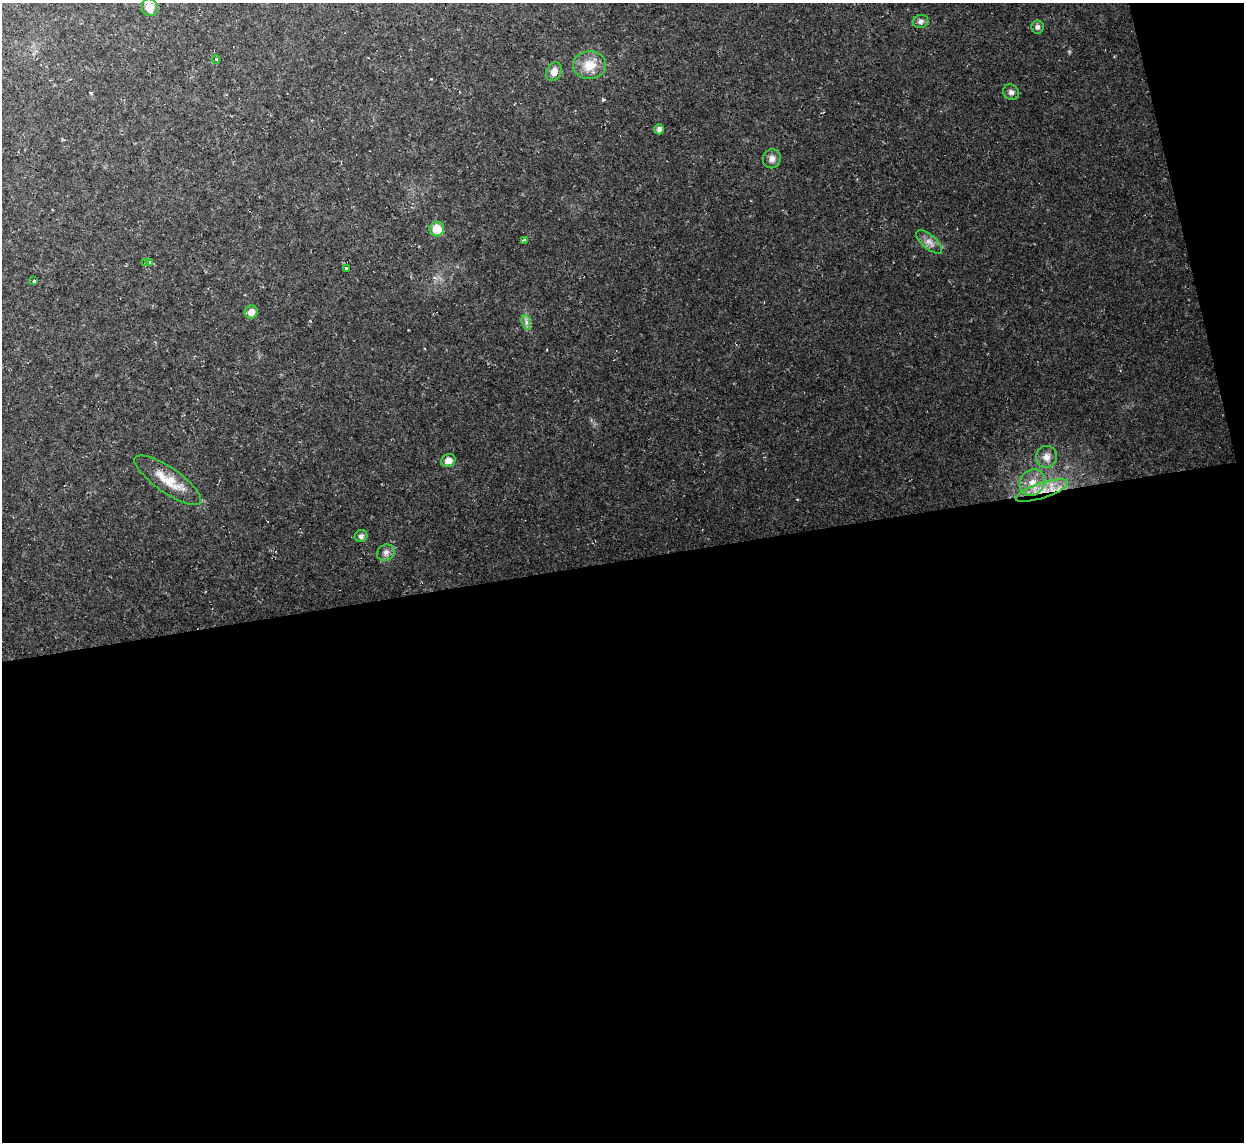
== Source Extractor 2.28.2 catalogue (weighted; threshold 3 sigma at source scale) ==
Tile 16 of 4 x 4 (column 4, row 4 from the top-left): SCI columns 3729-4970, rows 137-1276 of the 4970 x 4948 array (HDU 1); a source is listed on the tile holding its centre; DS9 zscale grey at full resolution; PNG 1246 x 1144 px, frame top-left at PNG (2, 3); each listed source drawn as its Kron ellipse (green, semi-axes under 4 px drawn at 4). Shown black and unused: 53% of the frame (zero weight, under 2 of 3 exposures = <1% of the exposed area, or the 3 px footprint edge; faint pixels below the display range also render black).
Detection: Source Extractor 2.28.2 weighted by HDU 2 'WHT'; one run over the whole footprint, this tile lists its part. Background 0.035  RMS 0.0072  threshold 0.0324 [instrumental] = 3 sigma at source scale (4.5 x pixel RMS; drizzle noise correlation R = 1.50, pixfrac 1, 0.05/0.05 arcsec/px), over >= 5 px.
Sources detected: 25; all 25 listed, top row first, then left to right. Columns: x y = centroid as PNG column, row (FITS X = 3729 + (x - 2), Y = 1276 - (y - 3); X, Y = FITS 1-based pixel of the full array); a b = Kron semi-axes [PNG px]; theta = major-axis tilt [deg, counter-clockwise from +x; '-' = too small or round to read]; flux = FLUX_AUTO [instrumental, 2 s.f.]
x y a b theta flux
149 7 9 8 - 9.2
920 21 8 6 15 2.4
1037 27 6 6 - 2.3
216 59 4 3 - 0.67
590 65 16 14 3 13
554 72 9 7 64 5.5
1011 92 8 7 - 2.5
659 129 5 5 - 2.8
772 159 9 9 - 3.8
437 229 7 7 - 13
524 240 4 3 - 4
929 242 16 7 -41 4.6
149 262 3 3 - 3.5
146 263 4 3 - 2.4
346 268 3 3 - 11
34 281 3 3 - 4.3
251 312 7 6 - 5.6
526 322 7 4 -72 1.9
1046 457 11 10 - 5.8
448 461 7 6 - 5.4
168 480 39 12 -35 16
1032 482 14 12 55 10
1042 491 27 7 18 16
361 536 6 6 - 2
386 553 9 7 30 3.1
Overlapping masked pixels (flux is a lower limit): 1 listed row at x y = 1042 491